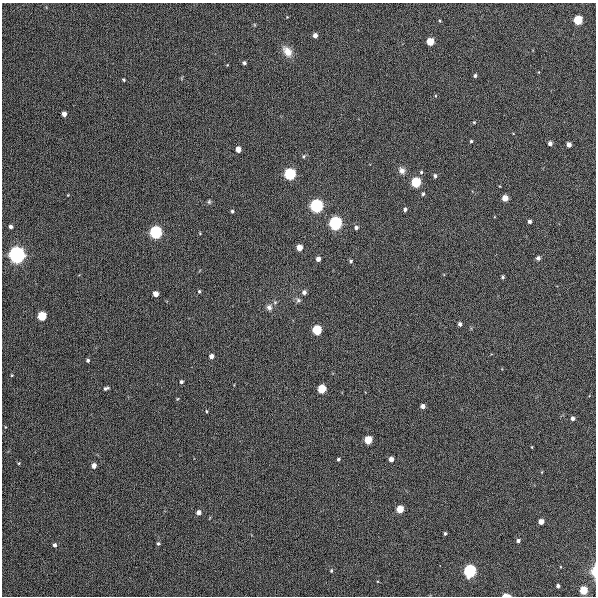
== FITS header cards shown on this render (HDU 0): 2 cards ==
NAXIS1  =                  594
NAXIS2  =                  594

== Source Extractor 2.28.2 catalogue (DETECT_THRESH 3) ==
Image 594 x 594 px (HDU 0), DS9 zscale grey, 1 PNG px = 1 image px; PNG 598 x 598 px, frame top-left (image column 1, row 594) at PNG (2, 3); no overlay
Background 936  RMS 13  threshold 39.8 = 3 sigma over >= 5 px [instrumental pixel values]
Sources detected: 79; all 79 listed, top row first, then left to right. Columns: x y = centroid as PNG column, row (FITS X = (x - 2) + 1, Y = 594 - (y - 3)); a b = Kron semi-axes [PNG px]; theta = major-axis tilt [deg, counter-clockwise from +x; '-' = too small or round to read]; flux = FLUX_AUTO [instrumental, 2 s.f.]
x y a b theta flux
287 17 3 3 - 610
578 20 5 5 - 52000
440 21 4 3 - 840
315 35 4 4 - 4600
430 42 5 5 - 27000
287 51 15 10 -54 9100
244 63 4 3 - 2200
227 65 3 2 - 590
475 76 4 4 - 2000
123 80 4 3 - 1200
435 96 4 3 - 770
64 114 4 4 - 5300
474 122 4 3 - 990
471 141 3 3 - 1100
550 143 4 4 - 3600
569 145 4 4 - 5600
238 149 4 4 - 10000
303 156 5 5 - 1300
402 170 9 7 -53 4500
421 172 4 4 - 1200
290 174 5 5 - 170000
435 176 4 4 - 2100
416 182 5 5 - 81000
423 194 4 3 - 1400
68 195 3 3 - 600
505 198 4 4 - 11000
209 202 6 4 -90 1300
316 206 5 5 - 300000
405 209 4 4 - 2100
232 211 4 3 - 1400
529 221 3 3 - 2300
335 223 5 5 - 330000
11 227 4 4 - 2700
356 228 4 4 - 2400
156 232 5 5 - 260000
200 233 4 3 - 680
299 247 5 4 - 12000
17 255 6 5 - 840000
538 258 5 5 - 2400
318 259 4 4 - 4700
351 261 4 4 - 1700
503 277 3 3 - 1600
199 291 4 4 - 1200
304 292 5 4 - 3200
155 294 4 4 - 7800
298 300 7 6 - 2100
269 307 8 7 - 3500
42 316 5 5 - 51000
460 324 4 3 - 3000
317 330 5 5 - 67000
211 356 4 4 - 4700
88 360 4 4 - 1700
12 375 3 3 - 830
181 382 4 4 - 1900
106 388 6 4 15 1900
322 389 5 5 - 40000
177 399 4 3 - 740
423 406 4 4 - 4300
206 411 4 3 - 850
573 418 4 4 - 3200
368 440 5 5 - 29000
532 447 4 2 - 620
338 459 3 3 - 1500
391 459 4 4 - 5300
19 463 4 3 - 860
94 466 4 4 - 5700
400 509 5 5 - 24000
198 512 4 4 - 5000
541 522 4 4 - 8500
445 533 4 3 - 1400
518 541 4 4 - 2400
158 544 4 4 - 1400
55 545 4 4 - 2500
331 571 4 3 - 1200
470 571 6 5 - 230000
594 571 13 6 -90 7700
558 586 4 3 - 2100
583 590 5 5 - 33000
506 595 7 3 -2 4800
At the frame edge (FLAGS 8, measured only in part): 2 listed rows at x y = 594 571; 506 595